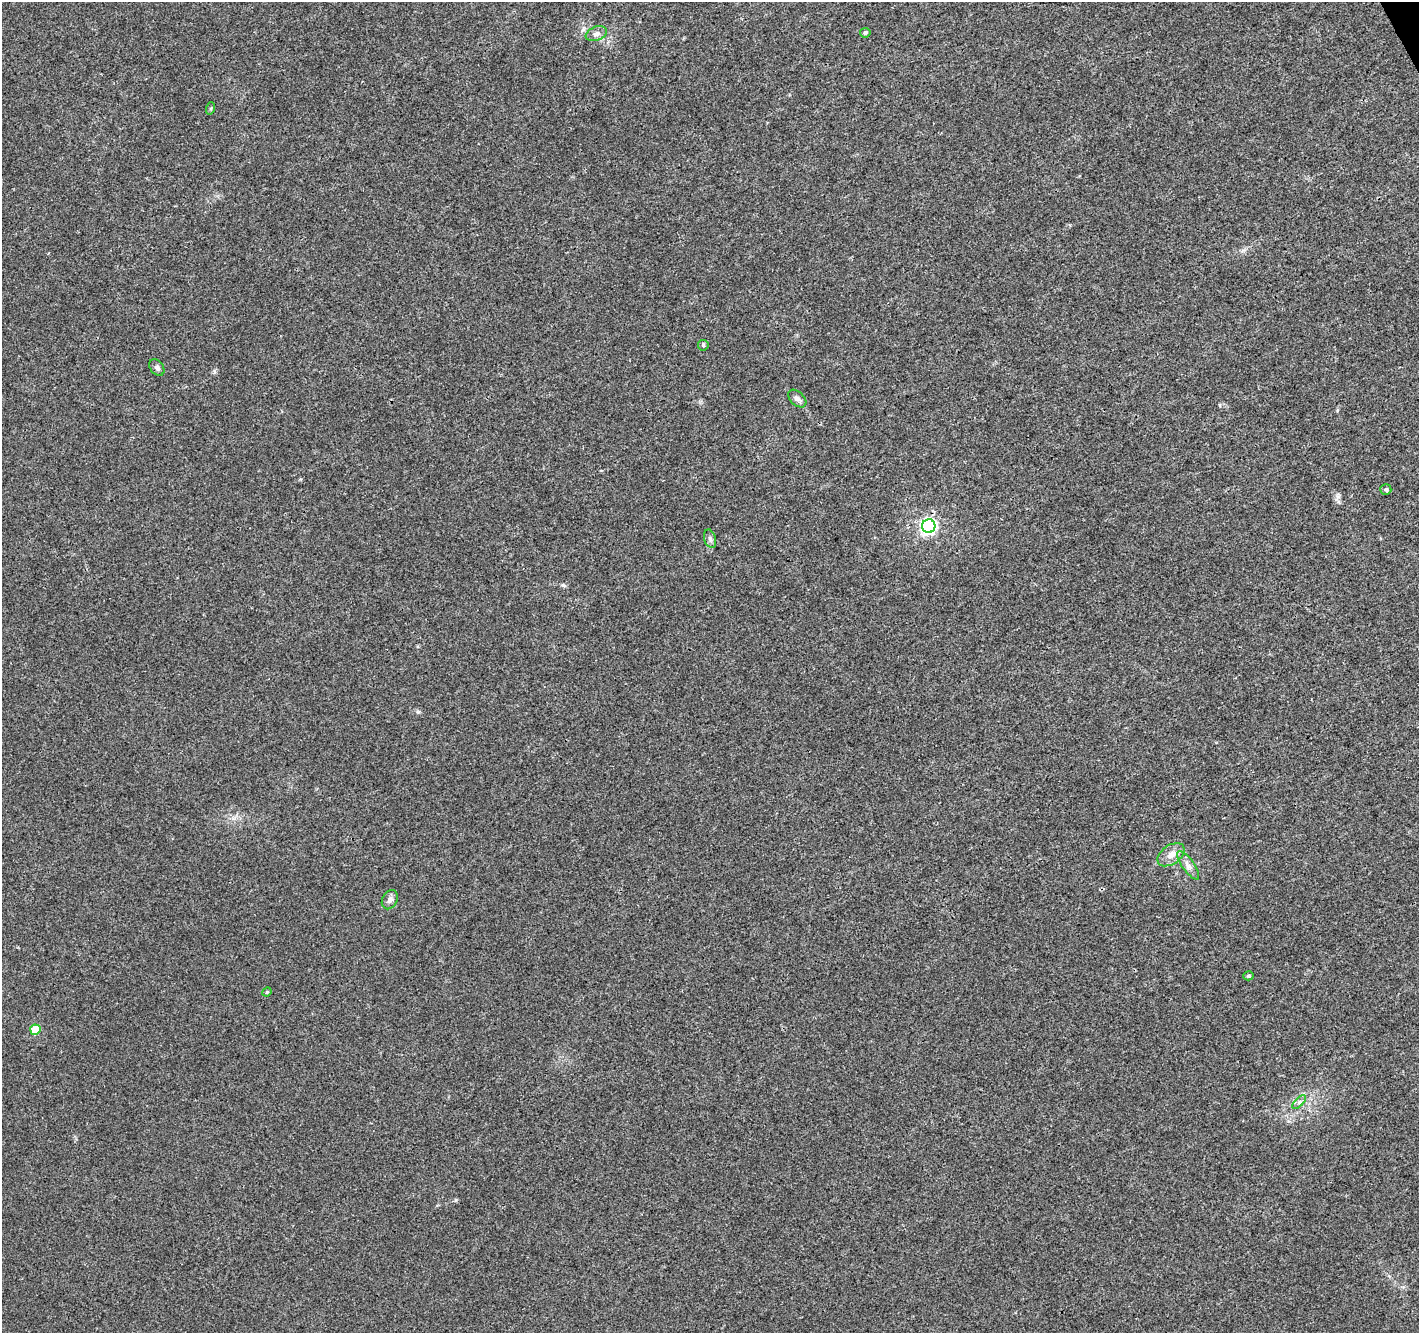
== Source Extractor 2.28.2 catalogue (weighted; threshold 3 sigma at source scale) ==
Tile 10 of 4 x 4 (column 2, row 3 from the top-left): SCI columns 1471-2887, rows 1454-2784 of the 5779 x 5626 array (HDU 1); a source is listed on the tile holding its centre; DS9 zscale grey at full resolution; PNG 1421 x 1335 px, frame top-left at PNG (2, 2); each listed source drawn as its Kron ellipse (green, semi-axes under 4 px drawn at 4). Shown black and unused: <1% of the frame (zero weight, under 3 of 4 exposures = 5% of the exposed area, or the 3 px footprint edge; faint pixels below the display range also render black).
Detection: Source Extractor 2.28.2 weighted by HDU 2 'WHT'; one run over the whole footprint, this tile lists its part. Background 0.00687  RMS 0.0026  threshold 0.0118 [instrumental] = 3 sigma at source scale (4.5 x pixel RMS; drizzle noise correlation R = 1.50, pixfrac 1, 0.0396/0.0396 arcsec/px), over >= 5 px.
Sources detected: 16; all 16 listed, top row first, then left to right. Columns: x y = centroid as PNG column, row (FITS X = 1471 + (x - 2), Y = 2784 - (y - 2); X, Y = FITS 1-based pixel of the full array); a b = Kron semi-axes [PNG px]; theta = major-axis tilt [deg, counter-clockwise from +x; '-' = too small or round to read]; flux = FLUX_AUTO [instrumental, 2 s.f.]
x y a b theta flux
865 33 5 5 - 0.77
596 34 11 7 21 1.1
211 108 6 4 71 0.32
703 345 5 5 - 0.44
157 367 9 6 -53 0.79
797 399 11 6 -43 1.1
1386 489 5 5 - 0.54
929 526 7 6 - 69
710 539 9 5 -74 0.76
1171 855 15 9 35 2.4
1188 865 17 6 -55 1.5
390 900 10 7 61 1.1
1248 976 5 4 - 0.5
267 992 5 4 - 0.33
35 1030 5 5 - 8.4
1299 1102 9 3 45 0.56
Unlisted compact peaks at least as high as the median listed source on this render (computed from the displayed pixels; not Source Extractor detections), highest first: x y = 418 712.